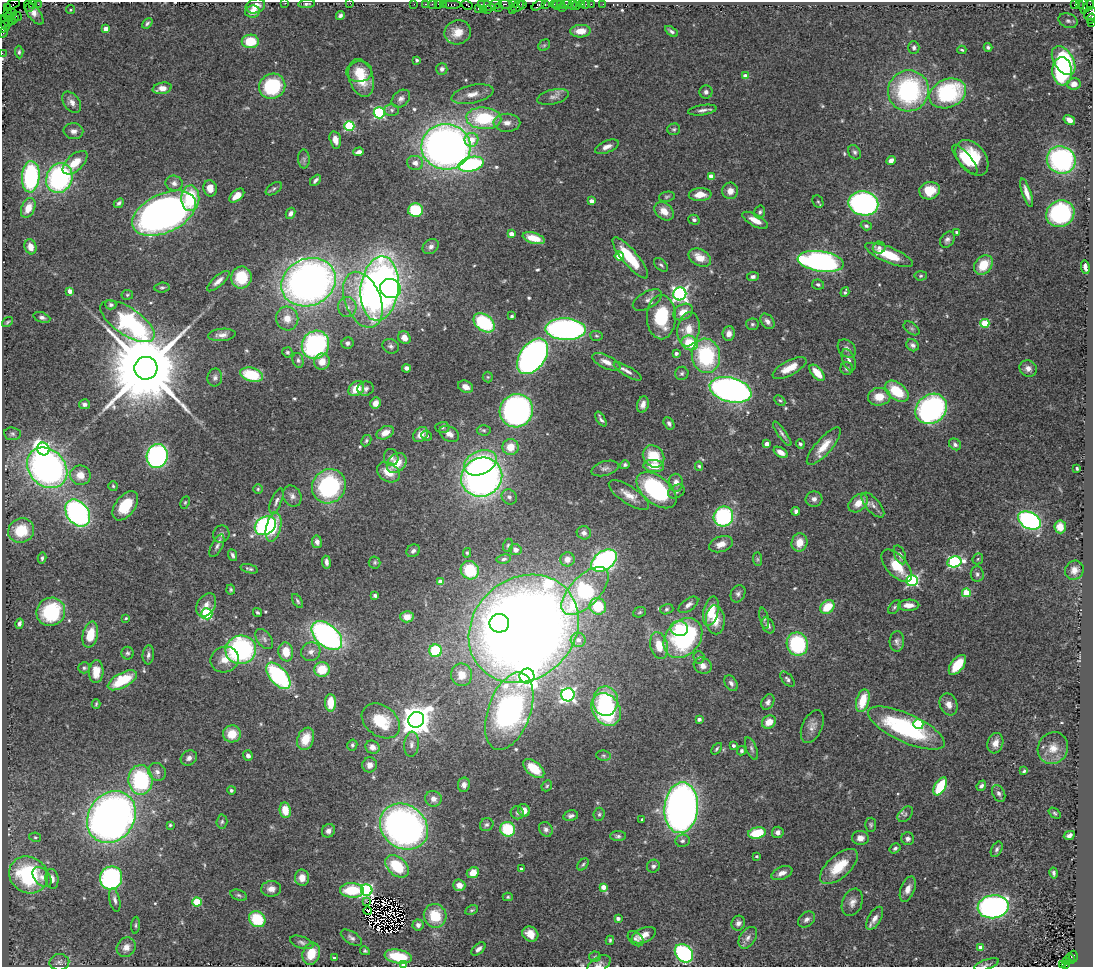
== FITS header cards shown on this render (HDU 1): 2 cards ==
NAXIS1  =                 1091
NAXIS2  =                  965

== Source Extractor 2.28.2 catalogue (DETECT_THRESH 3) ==
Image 1091 x 965 px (HDU 1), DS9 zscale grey, 1 PNG px = 1 image px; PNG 1095 x 969 px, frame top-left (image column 1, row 965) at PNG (2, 2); each listed source drawn as its Kron ellipse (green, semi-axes under 4 px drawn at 4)
Background 1.04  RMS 0.055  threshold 0.166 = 3 sigma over >= 5 px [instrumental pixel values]
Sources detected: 563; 5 with non-positive FLUX_AUTO (blend fragments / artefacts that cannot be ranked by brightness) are neither listed nor drawn; of the other 558, the 500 brightest by FLUX_AUTO listed and drawn (58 fainter detections omitted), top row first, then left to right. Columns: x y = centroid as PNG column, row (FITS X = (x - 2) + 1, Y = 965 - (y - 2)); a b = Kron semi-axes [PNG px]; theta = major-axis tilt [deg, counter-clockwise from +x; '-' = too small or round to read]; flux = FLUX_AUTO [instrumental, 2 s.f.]
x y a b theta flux
285 3 2 2 - 15
350 3 2 2 - 14
13 4 8 3 25 100
32 4 2 2 - 47
38 4 2 2 - 20
307 4 8 4 5 7.2
414 4 2 2 - 25
426 4 3 2 - 71
432 4 2 2 - 40
438 4 2 2 - 86
443 4 2 2 - 42
495 4 6 3 12 200
505 4 7 3 -7 350
514 4 4 2 - 57
523 4 3 3 - 120
545 4 3 2 - 100
554 4 3 3 - 120
561 4 2 2 - 91
567 4 5 3 - 130
581 4 4 3 - 130
586 4 2 2 - 18
591 4 2 2 - 48
603 4 2 2 - 19
1074 4 3 3 - 1100
1079 4 3 3 - 37
452 5 9 3 0 240
467 5 6 3 -30 120
481 5 4 3 - 96
487 5 9 4 -22 460
538 5 7 3 33 320
557 5 5 2 - 140
573 5 5 2 - 46
255 6 10 7 18 34
518 6 7 5 38 400
576 6 2 2 - 24
1084 6 7 3 -89 59
1089 6 6 3 46 200
29 7 3 2 - 29
499 7 3 2 - 48
7 8 4 2 - 49
478 8 3 2 - 46
562 8 2 2 - 56
483 9 2 2 - 39
71 10 4 4 - 5.5
487 10 2 2 - 26
512 10 3 2 - 60
252 11 7 6 - 31
8 12 3 2 - 30
34 13 14 6 -54 7.1
11 14 5 4 - 130
1090 14 7 6 - 420
340 15 4 4 - 8.7
17 16 5 3 - 79
9 17 4 3 - 150
5 19 3 2 - 45
14 19 3 2 - 87
1091 19 5 3 - 180
1068 21 10 7 -19 14
12 22 2 2 - 43
4 23 8 3 -63 94
8 23 4 2 - 130
147 23 6 4 41 8.3
1092 23 3 2 - 67
2 27 5 3 - 130
106 29 4 4 - 40
580 31 10 6 2 48
671 31 7 4 -34 10
4 32 5 3 - 70
458 32 13 12 - 51
250 41 8 6 2 120
544 45 6 5 - 5.9
988 47 4 4 - 7.4
914 48 6 5 - 10
962 50 4 3 - 5.2
19 52 6 4 -86 7
2 53 2 2 - 12
417 60 3 3 - 8.6
1064 60 16 9 -57 380
442 69 6 5 - 11
1062 71 14 10 -85 400
359 72 13 10 4 67
745 76 4 4 - 38
361 78 19 12 -73 110
1074 84 7 5 11 31
272 86 13 12 - 280
162 88 9 5 12 33
908 91 20 20 - 560
706 92 6 6 - 12
948 93 19 14 22 410
472 94 21 9 12 42
553 97 16 7 14 21
401 99 10 7 43 15
72 102 12 7 -53 22
392 110 7 6 - 9.2
702 110 14 5 9 16
379 113 5 5 - 510
484 118 17 11 -4 240
1069 120 6 4 -32 26
507 123 13 9 -1 29
349 126 5 5 - 310
674 129 6 5 - 7.4
73 131 10 8 -8 19
335 140 9 5 -76 27
471 140 7 6 - 44
446 147 24 23 - 2600
607 147 12 6 22 22
359 152 5 4 - 18
855 152 8 6 -57 9.4
972 158 20 13 -51 170
304 159 9 5 -89 10
891 160 5 4 - 19
965 160 18 6 -50 57
1061 160 14 13 - 650
75 163 15 8 42 67
415 163 8 7 - 21
471 164 13 7 13 420
711 176 4 4 - 39
31 177 16 9 86 510
59 178 15 13 66 620
315 180 6 3 46 11
174 183 8 7 - 17
210 188 8 6 -80 36
274 189 9 5 33 8.2
730 191 8 8 - 31
930 191 10 8 13 97
1027 193 15 4 -71 32
700 194 11 6 4 46
237 196 9 5 41 40
667 197 8 5 11 6.7
190 198 13 9 88 170
591 201 4 4 - 25
818 201 7 5 -65 6.2
119 203 5 4 - 8.8
863 203 15 12 -11 1100
28 208 10 6 67 51
415 210 7 7 - 180
664 211 11 8 -42 41
760 212 6 5 - 8.5
164 213 34 19 25 2300
290 213 6 4 62 13
1060 213 14 13 - 460
694 220 5 5 - 9.1
755 220 14 5 -29 41
866 226 5 4 - 8.4
957 232 3 3 - 6.4
511 234 4 4 - 38
534 238 11 5 -16 74
947 240 9 6 55 15
30 247 7 6 - 39
431 247 9 7 37 15
879 248 6 6 - 13
889 255 26 7 -22 110
619 256 4 4 - 96
630 258 26 7 -50 140
700 258 12 8 -27 52
821 261 23 10 -8 1000
661 265 8 5 -43 8.7
983 265 10 8 49 94
1085 267 7 4 -79 19
921 276 6 4 4 6
241 277 11 10 - 120
753 277 6 4 6 11
218 281 14 5 41 22
309 282 28 23 25 2500
818 284 6 5 - 7.9
162 288 7 5 5 7.3
380 289 32 19 83 2300
391 289 10 9 - 320
70 291 4 4 - 28
845 292 5 3 - 8.9
680 294 6 6 - 1100
127 295 6 5 - 5.7
363 300 29 18 -68 250
647 300 16 8 29 21
111 305 5 5 - 8
347 307 10 9 - 24
683 312 10 7 31 45
512 316 3 3 - 5.6
42 317 8 5 -19 11
661 317 22 14 -89 190
287 319 12 11 - 49
127 321 31 13 -34 1200
767 321 8 6 -51 18
7 322 6 3 38 5.4
484 323 12 8 -37 310
985 323 5 4 - 140
752 324 6 6 - 7.7
912 328 9 5 -37 9.2
565 329 20 11 -2 1300
689 329 17 11 82 56
729 333 7 6 - 20
222 335 14 6 5 24
596 336 6 5 - 6.4
404 338 7 6 - 29
347 343 6 5 - 11
690 343 8 7 - 120
315 345 14 13 - 620
913 345 7 5 -40 12
391 346 8 7 - 11
847 349 10 8 -49 15
287 352 5 5 - 7.1
676 353 4 4 - 11
533 356 20 12 54 1500
706 356 17 14 -83 340
298 360 7 5 -76 9.6
849 360 11 6 -69 18
322 362 8 8 - 40
606 362 15 6 -26 29
146 368 11 11 - 70000
406 368 4 4 - 13
789 368 19 7 28 56
1028 368 9 8 - 21
847 369 6 6 - 8.1
628 371 16 5 -30 18
682 373 7 6 - 8.5
817 373 10 5 -49 63
251 375 11 7 -15 160
215 377 9 7 80 13
488 377 5 5 - 5
466 387 8 6 -24 25
356 389 8 6 41 61
366 389 8 7 - 12
731 390 21 12 -14 1600
897 391 13 8 -37 140
879 397 11 9 4 66
780 400 6 4 -45 6
375 403 6 5 - 25
84 404 5 5 - 11
643 404 8 5 72 21
931 409 17 14 40 780
516 411 17 16 - 1100
601 419 8 3 -58 9.4
669 423 6 5 - 10
442 427 7 5 1 8
484 430 7 5 -2 7.2
385 433 9 6 27 37
12 434 8 6 -6 10
420 434 8 6 46 29
449 434 10 7 -29 23
782 434 14 4 -54 12
427 436 5 5 - 9
366 441 6 4 61 6.2
767 444 4 4 - 42
800 444 4 4 - 7.7
955 444 7 5 -37 11
824 446 24 8 48 62
511 447 8 8 - 59
43 449 6 6 - 610
781 452 8 4 -30 30
157 456 12 10 78 810
654 456 12 10 -51 110
391 457 8 7 - 13
397 463 11 8 44 68
480 463 17 11 25 360
625 465 5 4 - 7.5
654 466 10 6 -4 54
699 466 4 4 - 5.4
47 468 22 18 -46 1600
605 468 14 7 16 17
1077 469 4 3 - 6.3
388 472 12 9 -33 53
80 475 10 10 - 47
482 477 21 19 28 1700
676 483 9 7 -89 26
113 486 5 5 - 5.2
329 486 18 16 51 470
258 489 5 5 - 5.1
657 490 23 13 -39 430
676 491 9 6 30 10
629 495 23 8 -33 47
292 496 11 8 -64 20
509 497 8 7 - 13
814 499 8 7 - 17
276 501 13 5 67 15
185 502 6 4 63 5
858 503 11 7 40 45
873 505 15 7 -49 20
125 506 16 10 53 120
796 511 4 3 - 10
78 513 15 10 -54 950
723 517 10 9 - 400
1029 520 12 8 -29 710
265 526 11 8 33 610
274 527 15 7 77 72
1060 527 6 5 - 44
21 531 13 12 - 120
584 533 7 6 - 15
221 534 9 8 - 13
317 542 6 5 - 15
799 542 9 8 - 48
721 544 12 7 19 36
508 545 7 5 73 6.4
217 546 12 5 63 14
516 550 6 5 - 15
413 551 7 6 - 12
467 553 4 4 - 5.2
233 555 6 4 -69 9.8
900 555 10 5 -67 16
42 558 6 3 77 7.5
504 559 7 4 9 9.4
567 559 7 7 - 25
757 559 7 4 -89 6.2
978 559 6 5 - 5.3
604 561 14 9 34 900
326 562 6 4 -82 13
375 562 6 6 - 6.3
954 562 7 5 10 510
897 566 20 10 -48 97
249 569 9 3 -16 7.9
470 570 9 9 - 160
1074 570 10 9 - 29
977 574 7 6 - 12
912 581 6 5 - 570
441 582 4 4 - 46
231 590 5 4 - 6.1
585 591 30 15 46 450
966 593 4 4 - 140
738 594 9 7 64 13
375 595 4 3 - 9.3
297 601 8 4 -59 6.9
206 605 12 8 59 27
688 605 11 6 35 18
909 605 11 5 1 34
598 606 8 8 - 140
827 607 8 6 43 96
894 607 8 5 52 7.7
667 609 7 5 17 7.1
711 611 15 7 76 89
51 612 15 14 - 270
257 612 5 3 - 6.8
639 612 7 5 21 5.8
207 614 5 5 - 370
407 617 6 5 - 38
126 618 3 3 - 5
764 618 11 4 -77 8.1
715 620 14 9 -86 57
499 623 10 9 - 750
19 624 5 3 - 9.1
768 625 8 6 -61 14
524 629 58 50 42 8700
679 629 9 7 -12 110
90 635 13 7 77 80
327 636 18 11 -41 1200
683 638 22 17 49 600
264 639 11 7 -54 15
578 640 7 7 - 28
897 641 10 7 86 15
797 644 11 10 - 310
659 646 13 8 -78 71
241 650 15 14 - 640
436 651 6 6 - 220
286 652 9 7 -80 66
311 652 10 9 - 23
127 653 6 6 - 8.1
148 655 9 5 85 12
699 657 6 5 - 6.7
225 660 14 12 19 49
957 665 12 6 53 110
703 666 9 7 -28 25
84 668 6 5 - 7.5
322 669 8 7 - 97
96 672 11 7 85 55
462 675 11 10 - 61
278 676 16 8 -50 430
527 676 7 7 - 1500
787 679 9 5 -49 11
122 680 16 7 28 160
731 683 8 6 -57 13
568 695 7 6 - 990
605 701 15 12 88 210
863 701 11 6 73 99
768 702 8 6 61 12
330 703 9 5 -88 73
96 704 4 2 - 5.3
949 704 11 8 -69 28
606 709 17 13 -56 450
509 711 40 21 70 1300
699 719 4 3 - 13
416 720 8 7 - 7000
381 721 21 15 -36 150
769 722 7 6 - 45
918 724 5 5 - 200
812 726 17 10 65 27
906 728 42 14 -24 480
232 734 9 8 - 69
306 739 11 8 69 79
995 743 10 7 73 31
411 744 13 7 86 20
352 745 5 5 - 7
733 746 3 3 - 9.8
372 747 7 6 - 19
1053 748 16 15 - 50
717 749 6 4 47 5.9
751 749 12 5 -67 11
742 751 5 4 - 7.1
248 756 5 5 - 13
604 756 7 5 -7 8.1
189 758 8 7 - 17
370 765 7 7 - 27
534 768 12 7 -40 100
1024 771 4 3 - 5.8
157 772 9 8 - 19
140 780 15 12 -89 380
464 785 7 6 - 16
547 786 6 4 46 5.6
940 786 10 5 60 150
981 786 5 4 - 11
231 790 4 4 - 6.7
999 793 9 6 -62 12
433 799 8 7 - 22
681 808 25 16 85 2300
285 810 8 5 -82 65
524 810 6 6 - 29
517 813 6 6 - 8.8
1055 813 6 4 -40 5.8
599 814 6 5 - 6.8
905 814 9 6 46 9.8
571 816 7 5 12 12
111 817 27 23 56 2800
642 819 3 3 - 5.6
222 822 7 5 87 7.7
170 825 4 3 - 5.1
487 825 7 6 - 9.3
871 825 7 5 87 7.2
404 827 25 21 -38 1600
508 829 7 7 - 170
546 829 8 6 -55 13
328 831 7 6 - 16
778 832 6 5 - 17
757 833 9 5 10 120
1069 835 5 4 - 13
618 836 8 5 0 9.5
35 837 6 4 -11 5.8
860 838 8 7 - 24
908 839 6 6 - 12
682 841 7 6 - 11
895 848 6 4 34 9.8
997 849 8 5 63 11
756 856 3 3 - 5.3
583 864 7 4 50 6.2
397 866 13 9 -42 160
653 866 6 6 - 11
839 867 23 11 41 110
521 869 3 3 - 7.5
473 873 6 5 - 44
782 873 11 6 22 25
1054 873 5 4 - 9.2
28 875 20 18 -33 370
42 877 11 7 -50 23
111 878 12 11 - 550
302 878 8 7 - 36
52 879 10 6 -83 23
459 885 6 5 - 25
603 887 4 4 - 43
271 889 10 7 4 26
908 889 13 7 68 27
352 890 12 7 -1 150
367 890 6 5 - 690
239 895 8 5 -18 8.3
508 897 5 4 - 5.6
115 900 12 5 -77 14
197 902 4 4 - 170
367 902 3 2 - 5.3
852 902 14 10 68 27
993 907 15 11 8 1200
472 910 7 4 26 5.7
368 911 4 2 - 5.4
435 916 12 11 - 120
618 918 4 3 - 18
875 918 13 6 59 26
257 919 9 7 -40 170
806 919 9 7 41 15
738 923 7 6 - 16
136 925 8 3 86 6.2
418 925 5 5 - 15
530 934 8 7 - 39
644 935 13 7 24 32
351 938 12 6 -32 14
748 938 12 7 55 21
636 939 9 6 -43 10
610 940 4 3 - 5.8
302 942 12 6 -19 13
126 947 10 9 - 28
981 948 4 4 - 44
478 949 8 5 42 15
365 951 5 4 - 6
684 953 10 8 -47 590
311 954 11 8 72 84
398 956 14 7 -10 170
595 957 5 5 - 5.7
1073 957 6 3 -89 380
334 958 4 3 - 7
1070 959 5 3 - 290
1066 961 2 2 - 130
59 962 10 8 4 14
403 964 4 4 - 20
599 964 13 7 32 15
1062 964 3 3 - 76
986 965 13 5 19 9.3
1065 965 3 3 - 75
At the frame edge (FLAGS 8, measured only in part): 11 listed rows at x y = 285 3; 350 3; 13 4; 1090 14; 1091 19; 1092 23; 2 27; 2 53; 403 964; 599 964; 986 965
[58 fainter detections neither listed nor drawn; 5 non-positive-flux detections neither listed nor drawn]